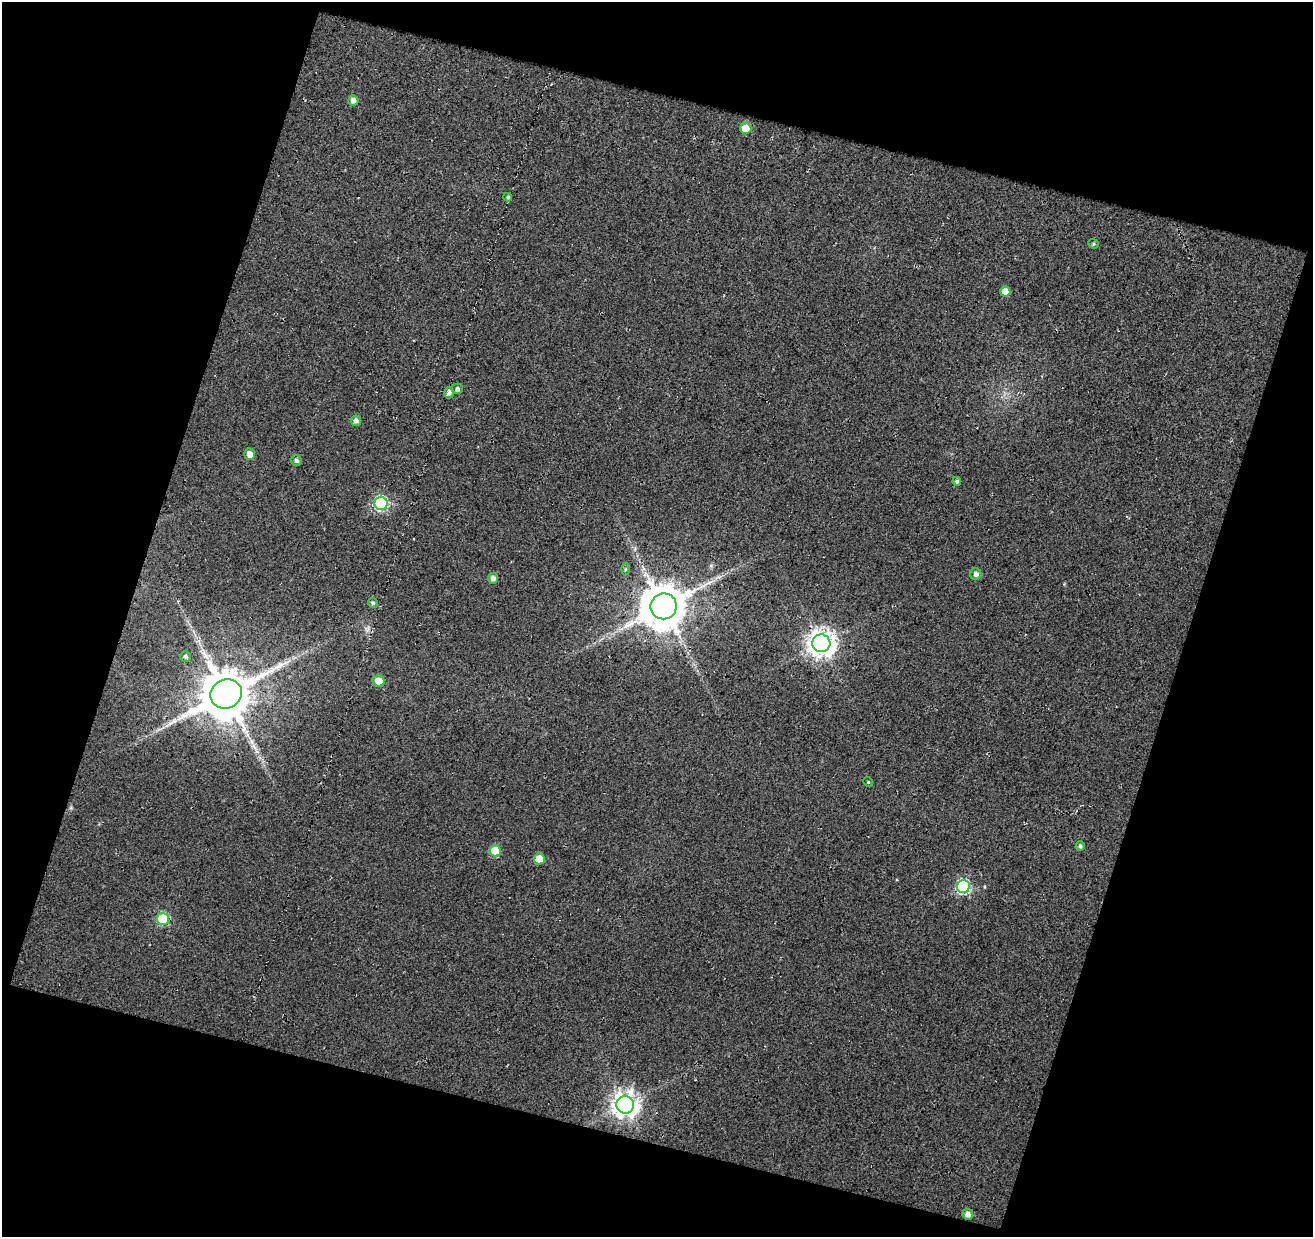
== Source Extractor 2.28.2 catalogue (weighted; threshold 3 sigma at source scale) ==
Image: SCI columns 1-1311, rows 56-1290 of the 1311 x 1347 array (HDU 1 of 3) = the unmasked area's bounding box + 8 px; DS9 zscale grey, full resolution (1 PNG px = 1 image px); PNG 1315 x 1239 px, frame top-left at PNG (2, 2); each listed source drawn as its Kron ellipse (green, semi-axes under 4 px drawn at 4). Shown black and unused: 36% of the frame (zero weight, under 3 of 5 exposures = <1% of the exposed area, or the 3 px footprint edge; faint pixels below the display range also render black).
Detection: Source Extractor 2.28.2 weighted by HDU 2 'WHT'. Background 0.0109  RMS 0.015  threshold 0.0673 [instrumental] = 3 sigma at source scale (4.5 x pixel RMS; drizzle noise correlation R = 1.50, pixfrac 1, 0.0396/0.0396 arcsec/px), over >= 5 px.
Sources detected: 31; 2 long thin detections or spike segments (spike, bleed or trail) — neither listed nor drawn; the other 29 listed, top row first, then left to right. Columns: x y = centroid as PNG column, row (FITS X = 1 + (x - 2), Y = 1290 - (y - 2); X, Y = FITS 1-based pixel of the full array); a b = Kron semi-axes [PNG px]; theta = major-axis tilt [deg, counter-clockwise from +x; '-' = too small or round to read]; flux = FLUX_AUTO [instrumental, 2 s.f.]
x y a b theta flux
353 100 5 5 - 7.6
746 128 6 5 - 30
508 197 4 4 - 2.1
1093 244 5 4 - 2.2
1005 291 5 5 - 13
457 389 5 5 - 3.8
449 393 5 4 - 5.9
356 421 5 5 - 6.1
250 454 5 5 - 10
296 460 5 5 - 4.1
957 481 4 4 - 3.5
381 503 6 6 - 220
625 569 6 4 87 2.1
976 574 6 6 - 5.4
493 578 5 5 - 6.8
373 603 5 4 - 3.1
664 606 13 13 - 5700
821 643 9 8 - 1600
186 657 5 5 - 3.2
379 681 6 5 - 17
226 694 16 14 28 7100
868 782 5 4 - 1.9
1080 846 5 4 - 3.9
495 851 6 5 - 52
539 859 5 5 - 32
963 886 6 6 - 220
163 919 6 6 - 110
625 1105 9 8 - 1500
968 1214 5 5 - 8.3